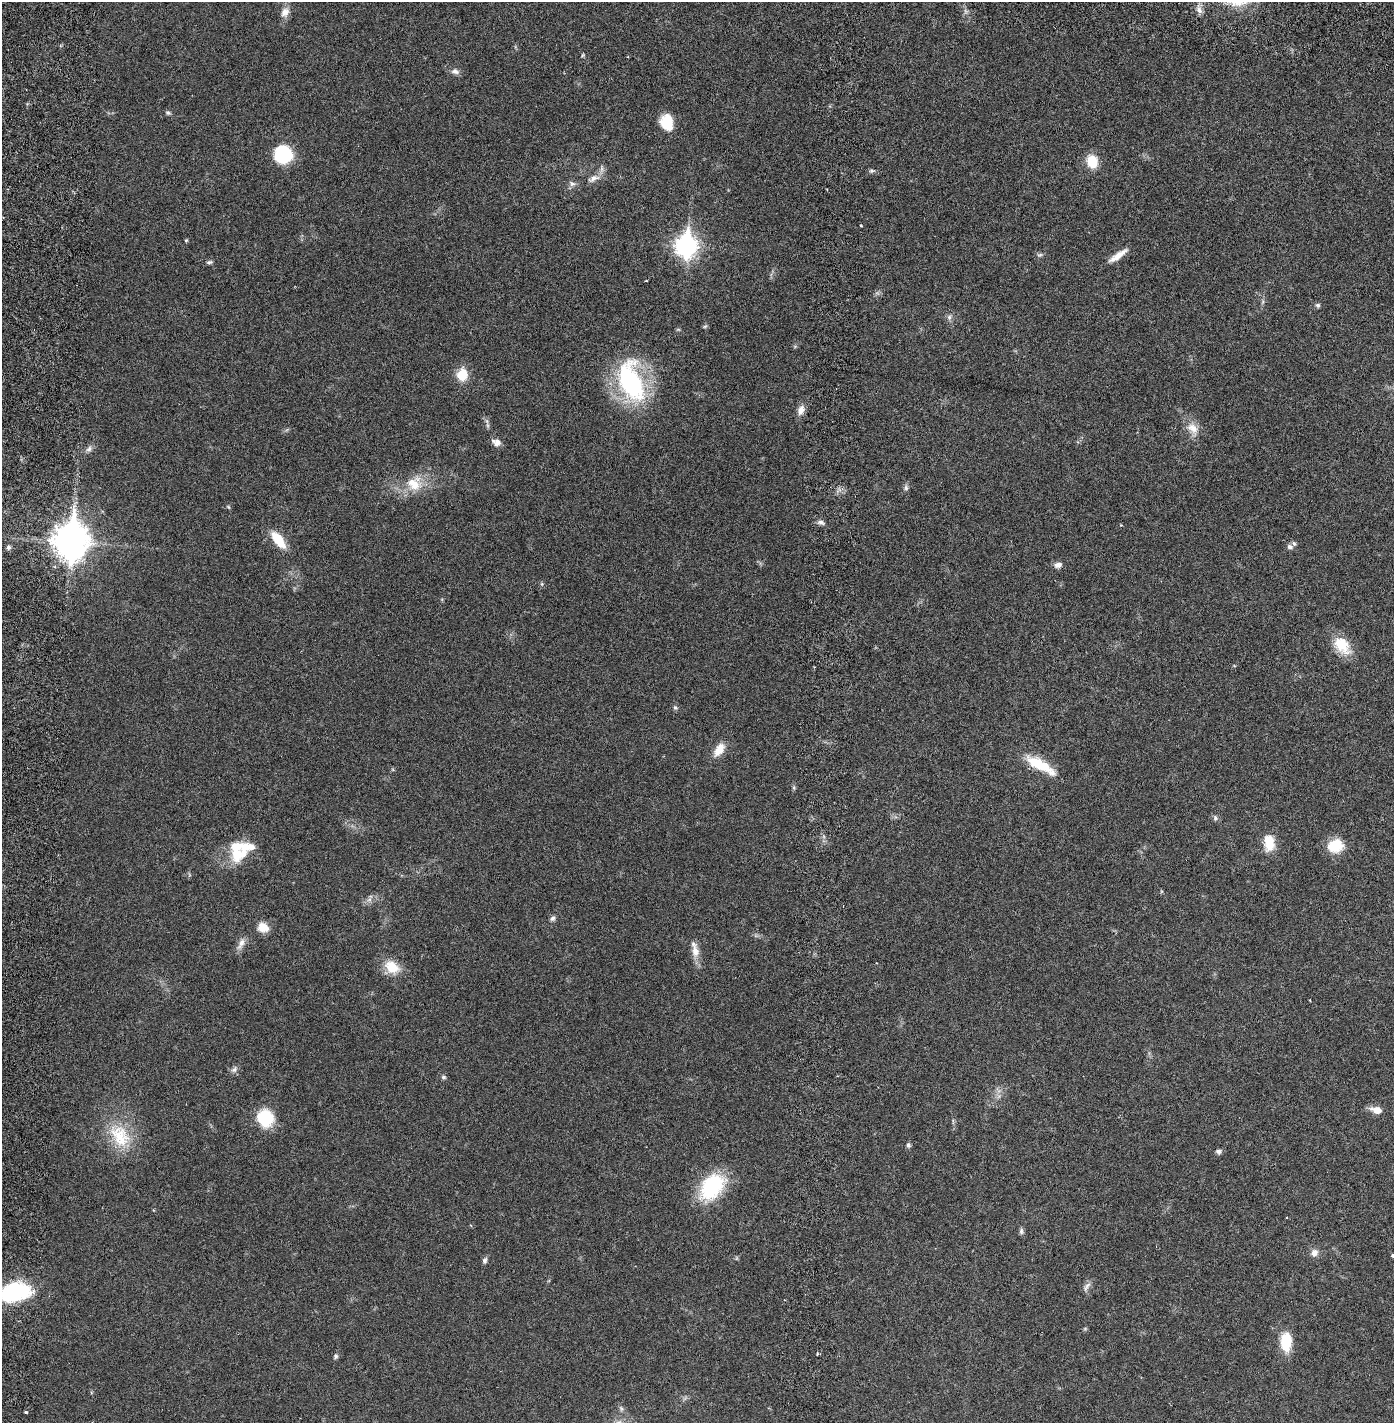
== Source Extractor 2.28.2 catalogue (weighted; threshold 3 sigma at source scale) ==
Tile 6 of 4 x 4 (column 2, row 2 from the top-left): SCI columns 1495-2886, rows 2930-4350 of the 5883 x 5855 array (HDU 1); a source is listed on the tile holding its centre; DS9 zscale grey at full resolution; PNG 1396 x 1425 px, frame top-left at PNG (2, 2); no overlay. Shown black and unused: <1% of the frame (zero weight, under 2 of 6 exposures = <1% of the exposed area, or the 3 px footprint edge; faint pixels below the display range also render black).
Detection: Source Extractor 2.28.2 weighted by HDU 2 'WHT'; one run over the whole footprint, this tile lists its part. Background 0.0212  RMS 0.0033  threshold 0.0135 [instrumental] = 3 sigma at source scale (4.09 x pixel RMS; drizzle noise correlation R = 1.36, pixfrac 0.8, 0.05/0.05 arcsec/px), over >= 5 px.
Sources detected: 79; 1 too faint to see at this stretch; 1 inside a brighter object's white glare — not listed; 3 inside a brighter listed object's ellipse — not listed separately; the other 74 listed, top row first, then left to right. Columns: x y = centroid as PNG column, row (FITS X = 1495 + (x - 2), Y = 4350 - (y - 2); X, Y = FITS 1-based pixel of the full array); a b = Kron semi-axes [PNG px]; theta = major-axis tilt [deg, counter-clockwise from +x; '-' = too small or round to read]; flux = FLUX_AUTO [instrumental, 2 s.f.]
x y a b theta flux
1199 10 10 7 -55 1
285 12 13 10 64 1.6
583 55 6 4 38 0.23
455 71 11 7 -13 0.89
168 113 7 5 -23 0.42
668 119 15 11 -31 3.4
283 154 18 17 - 11
1092 161 14 11 -75 4.4
872 171 8 6 3 0.43
593 178 17 8 24 1.6
572 183 10 7 -27 0.73
3 218 3 2 - 0.18
861 226 3 2 - 0.32
186 240 5 4 - 0.23
686 246 10 8 87 110
1040 255 8 5 19 0.41
1118 255 25 7 35 2.2
209 262 9 5 6 0.43
646 281 3 2 - 0.16
1263 302 8 4 71 0.37
1318 305 6 6 - 0.42
949 317 8 6 88 0.61
678 329 6 4 0 0.22
462 375 12 10 88 4.2
631 382 47 25 -71 29
801 410 13 8 62 1.3
487 425 7 4 -89 0.4
1193 429 20 13 -49 2.5
496 442 11 9 -28 1.2
89 449 11 7 58 0.77
414 484 23 21 2 5.3
906 487 9 6 -84 0.52
228 507 6 4 -45 0.24
821 522 10 5 -16 0.64
1121 525 3 3 - 0.15
278 540 24 10 -52 4.3
71 541 13 11 86 390
8 547 6 6 - 0.45
1290 547 8 6 -23 0.63
1058 565 10 7 15 0.97
542 584 6 4 -89 0.28
1342 645 25 16 -47 5.2
675 708 8 5 -48 0.39
719 750 18 10 55 2.7
1040 765 37 11 -30 6.9
794 788 6 4 -72 0.3
1215 818 8 6 -85 0.52
1269 843 21 13 -85 3.7
1335 846 16 13 20 5.6
239 854 27 19 27 6.4
369 900 7 4 19 0.52
553 918 7 6 - 0.55
263 927 13 12 - 2.3
241 944 18 7 66 1.3
695 951 18 10 -82 2.1
392 967 18 13 -37 4.3
234 1069 10 7 49 0.71
443 1077 6 6 - 0.4
1376 1110 14 8 -16 1.9
265 1118 20 18 -69 7.1
120 1136 35 25 -57 9.1
908 1145 6 5 - 0.47
1218 1152 7 6 - 0.56
712 1187 27 17 51 18
1021 1231 9 5 90 0.47
1314 1253 10 9 - 1.2
1393 1255 4 4 - 0.36
485 1260 8 6 77 0.59
1087 1286 15 6 55 0.87
15 1292 32 18 11 19
1286 1342 17 10 -90 7.1
817 1354 4 3 - 0.23
336 1356 7 5 70 0.45
26 1412 3 3 - 0.49
Isophote crosses this tile's border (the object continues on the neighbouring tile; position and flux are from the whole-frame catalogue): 2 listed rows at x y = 1393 1255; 15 1292